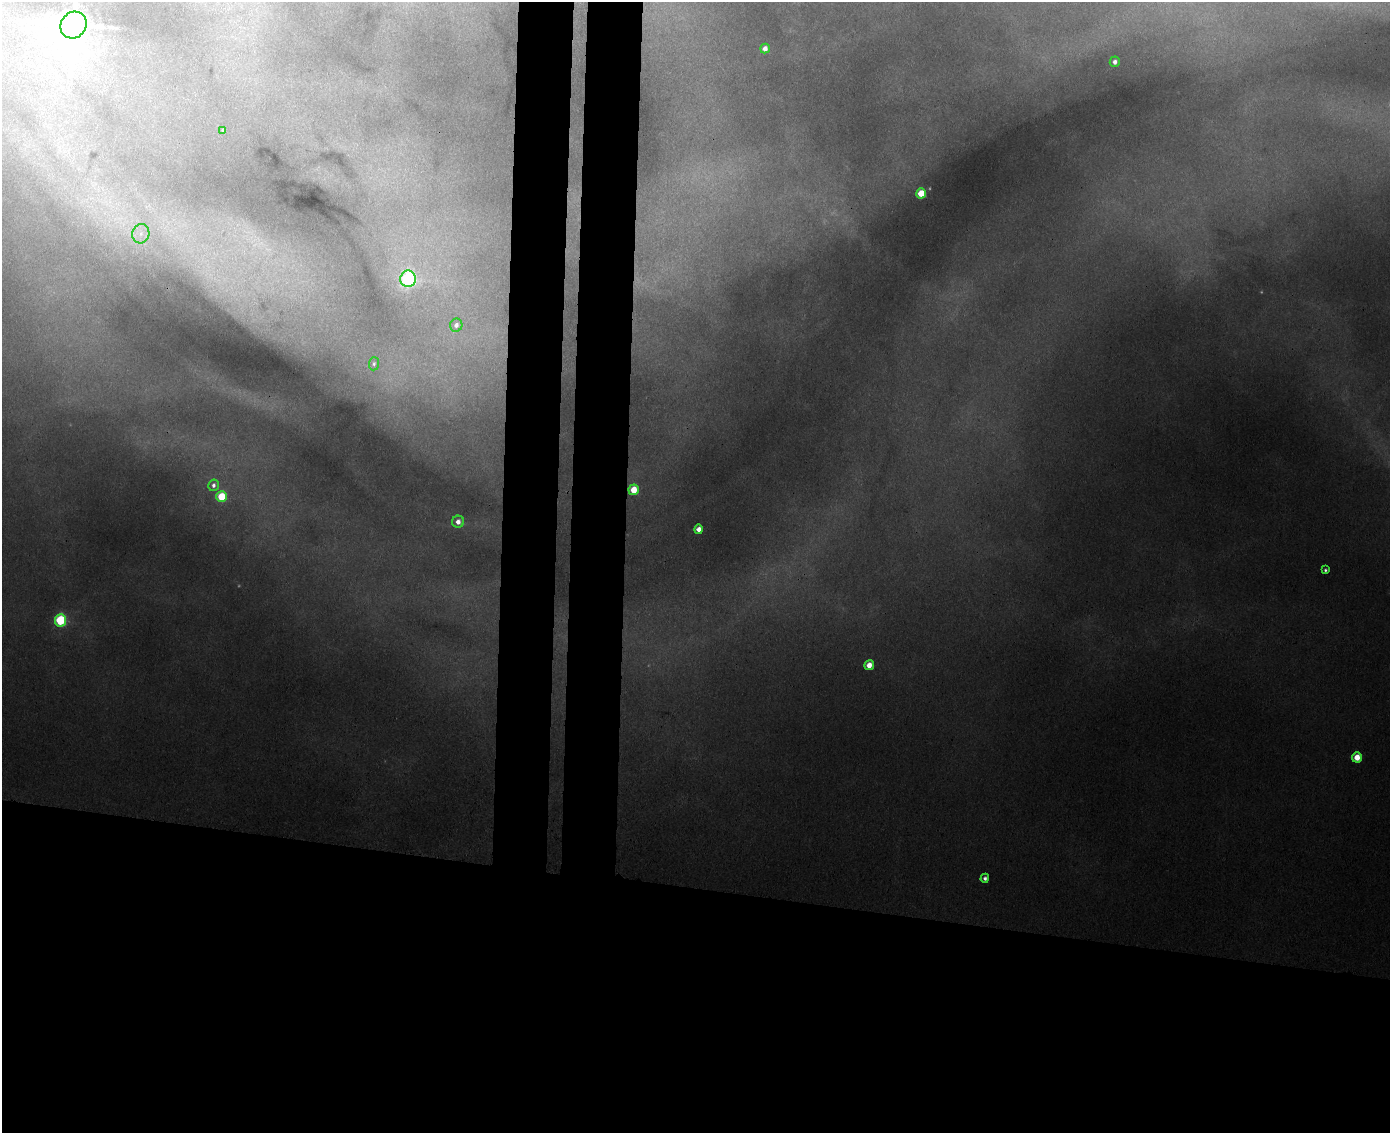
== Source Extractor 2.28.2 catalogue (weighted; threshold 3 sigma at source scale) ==
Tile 11 of 3 x 4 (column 2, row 4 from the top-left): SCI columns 1673-3060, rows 14-1144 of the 4623 x 4549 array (HDU 1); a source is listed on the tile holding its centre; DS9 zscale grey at full resolution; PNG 1392 x 1135 px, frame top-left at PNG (2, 2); each listed source drawn as its Kron ellipse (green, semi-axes under 4 px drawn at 4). Shown black and unused: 28% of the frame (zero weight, under 3 of 4 exposures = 6% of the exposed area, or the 3 px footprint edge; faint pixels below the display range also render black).
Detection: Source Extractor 2.28.2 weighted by HDU 2 'WHT'; one run over the whole footprint, this tile lists its part. Background 0.123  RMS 0.0092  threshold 0.0412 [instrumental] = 3 sigma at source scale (4.5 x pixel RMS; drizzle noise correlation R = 1.50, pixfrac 1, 0.05/0.05 arcsec/px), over >= 5 px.
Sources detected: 23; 4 too faint to see at this stretch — neither listed nor drawn; the other 19 listed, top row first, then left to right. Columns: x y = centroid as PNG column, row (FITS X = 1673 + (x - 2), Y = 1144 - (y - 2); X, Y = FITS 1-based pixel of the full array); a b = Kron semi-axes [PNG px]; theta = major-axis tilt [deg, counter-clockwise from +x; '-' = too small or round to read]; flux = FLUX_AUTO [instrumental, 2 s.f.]
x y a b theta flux
74 25 14 12 48 2700
765 49 5 4 - 6.8
1115 62 5 5 - 4.5
223 130 4 2 - 0.68
921 193 5 5 - 26
141 234 10 8 75 7.2
408 279 8 8 - 270
456 325 6 6 - 4.3
374 364 6 5 - 2
213 485 6 5 - 3.6
634 490 5 5 - 21
221 497 5 5 - 44
458 522 6 6 - 7.2
699 529 5 4 - 7
1325 570 4 3 - 1.9
60 620 6 5 - 98
869 665 5 4 - 12
1357 757 5 5 - 18
985 878 4 4 - 3.3
Isophote crosses this tile's border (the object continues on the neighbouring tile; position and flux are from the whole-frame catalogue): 1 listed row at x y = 74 25